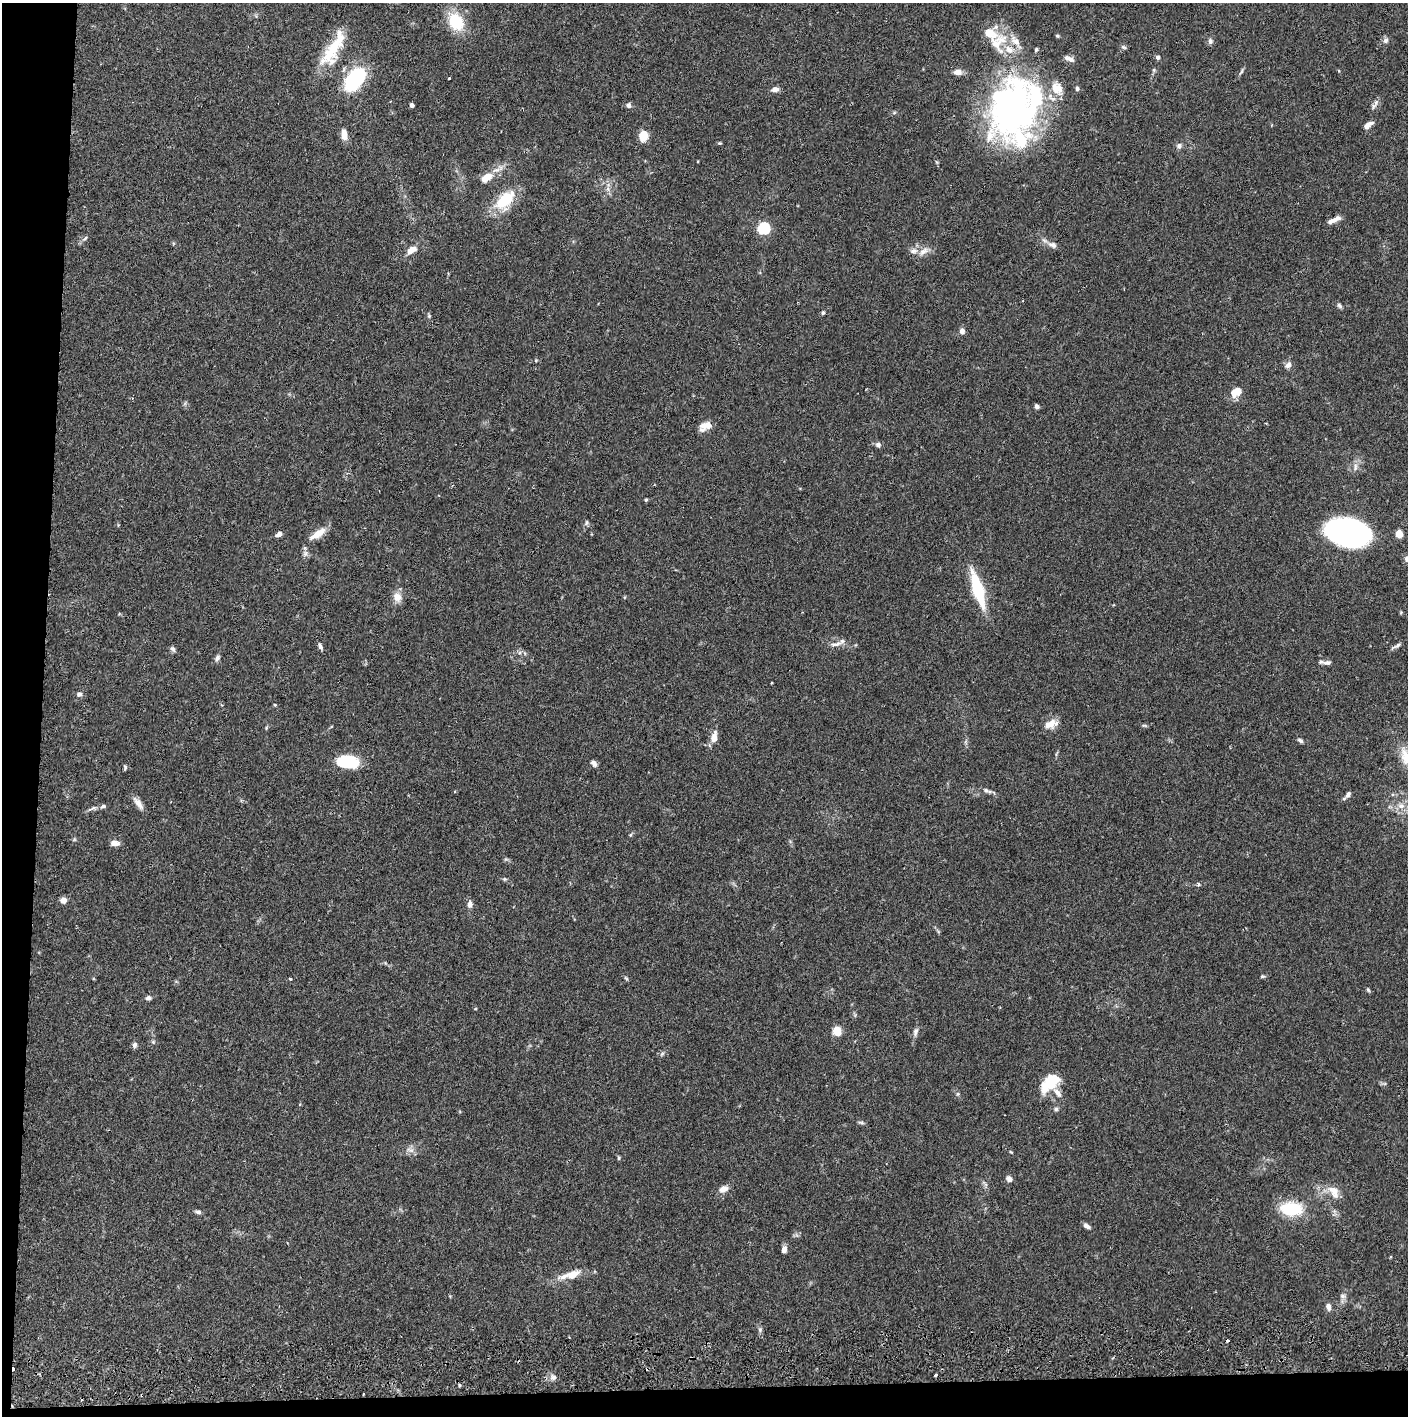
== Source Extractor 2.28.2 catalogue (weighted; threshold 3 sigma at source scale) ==
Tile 7 of 3 x 3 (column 1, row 3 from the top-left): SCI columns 4-1409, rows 57-1470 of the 4229 x 4357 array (HDU 1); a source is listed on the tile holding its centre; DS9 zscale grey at full resolution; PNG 1410 x 1418 px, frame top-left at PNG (2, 3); no overlay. Shown black and unused: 5% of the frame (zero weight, under 2 of 3 exposures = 3% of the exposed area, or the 3 px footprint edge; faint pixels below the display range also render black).
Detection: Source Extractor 2.28.2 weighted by HDU 2 'WHT'; one run over the whole footprint, this tile lists its part. Background 0.0681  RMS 0.0049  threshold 0.0219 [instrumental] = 3 sigma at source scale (4.5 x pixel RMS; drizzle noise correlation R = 1.50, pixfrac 1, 0.05/0.05 arcsec/px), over >= 5 px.
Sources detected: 125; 3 cosmic-ray / hot-pixel residue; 1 long thin detection or spike segment (spike, bleed or trail) — not listed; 12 inside a brighter listed object's ellipse — not listed separately; the other 109 listed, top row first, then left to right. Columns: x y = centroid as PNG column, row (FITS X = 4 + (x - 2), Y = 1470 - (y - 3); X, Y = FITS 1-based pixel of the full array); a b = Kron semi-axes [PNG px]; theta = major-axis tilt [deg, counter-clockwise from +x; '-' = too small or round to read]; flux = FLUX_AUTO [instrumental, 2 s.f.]
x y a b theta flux
456 22 23 18 -63 15
1385 40 8 7 - 1.6
1210 41 8 6 86 1.4
997 43 33 23 60 16
1123 47 7 5 -17 0.94
333 49 48 15 60 19
1158 57 6 5 - 1.1
1069 59 15 6 -24 2.2
1154 70 6 4 -73 0.63
957 72 11 7 4 2.8
1241 72 9 4 55 0.86
449 78 3 3 - 0.66
355 79 18 10 52 55
775 89 9 6 10 2.1
1077 89 5 5 - 1
1376 102 12 5 67 1.7
412 105 4 4 - 2
628 105 7 6 - 1.4
1014 108 73 54 63 180
1368 125 10 5 37 3
344 135 13 7 -84 4.1
643 136 12 10 74 5.6
720 143 5 4 - 0.54
1179 146 7 7 - 1.5
487 177 15 9 32 6.2
608 189 7 4 -72 1.3
505 200 29 15 45 17
1332 221 16 5 20 3
764 228 6 5 - 57
85 238 7 4 54 0.95
1053 245 12 8 -18 2.4
412 250 12 7 29 4.2
924 251 15 8 33 3.5
1339 306 7 5 -46 1.1
823 313 4 4 - 0.96
429 316 6 4 -47 0.65
962 331 7 6 - 2.1
1288 365 10 7 43 1.9
1236 392 12 9 32 6.8
1037 406 5 5 - 1.2
708 425 17 8 41 3.7
878 445 7 7 - 1.5
646 500 5 4 - 0.57
586 522 8 4 81 0.83
1350 533 31 18 -12 190
279 534 6 5 - 2.3
318 534 22 8 33 6.1
1399 534 7 6 - 4.5
305 554 9 6 75 1.6
1407 559 8 7 - 1.6
978 590 36 10 -74 28
397 597 12 9 -61 4.3
836 644 18 5 11 2.7
320 646 8 5 -65 1.3
1397 646 14 4 28 1.5
173 649 8 5 -60 1.2
217 658 9 6 58 1.4
1327 663 12 6 2 1.8
79 694 7 6 - 1.5
275 705 4 3 - 0.42
1051 724 18 10 21 4.8
1144 725 6 4 -18 0.65
714 737 16 7 82 4.2
1300 740 8 5 -34 1
1407 758 31 14 -61 11
347 762 24 13 -5 19
594 763 7 5 -49 1.8
125 767 7 4 -75 0.78
986 790 8 5 -30 1.3
1348 795 9 6 53 1.8
138 803 20 7 -53 3.1
1401 806 10 7 -1 3.3
93 808 12 5 21 1.6
630 835 5 4 - 0.59
114 843 9 6 -4 3.2
504 879 6 5 - 0.69
1198 884 5 5 - 0.89
63 900 6 5 - 3.3
470 904 8 6 87 2.1
1262 976 6 4 3 0.72
626 978 7 4 -54 0.67
290 979 4 3 - 0.47
1368 990 7 4 -46 0.69
148 998 6 6 - 1.4
837 1031 8 7 - 6.8
915 1032 13 6 71 1.8
153 1042 5 5 - 0.74
135 1045 7 6 - 1.5
662 1054 7 4 45 0.81
1052 1081 24 14 51 13
1056 1109 5 5 - 0.88
861 1122 9 3 -11 0.86
410 1150 13 5 -19 1.8
1011 1152 5 3 - 0.4
618 1158 7 3 -82 0.58
1009 1179 7 6 - 1.8
723 1189 12 8 27 3
1334 1192 21 12 -50 5.8
1292 1209 27 17 -3 19
198 1212 8 5 -7 1.2
1087 1226 9 5 -31 1.7
784 1250 8 5 75 2.4
573 1275 19 9 25 6.3
1343 1296 8 6 -15 1.3
1328 1307 9 6 -78 2.2
760 1329 5 5 - 0.87
936 1375 3 3 - 0.93
553 1377 8 7 - 1.7
459 1385 5 3 - 0.54
Overlapping masked pixels (flux is a lower limit): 1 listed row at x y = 1014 108
Isophote crosses this tile's border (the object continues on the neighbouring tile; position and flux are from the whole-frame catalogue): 3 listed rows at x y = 1350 533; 1407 559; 1407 758